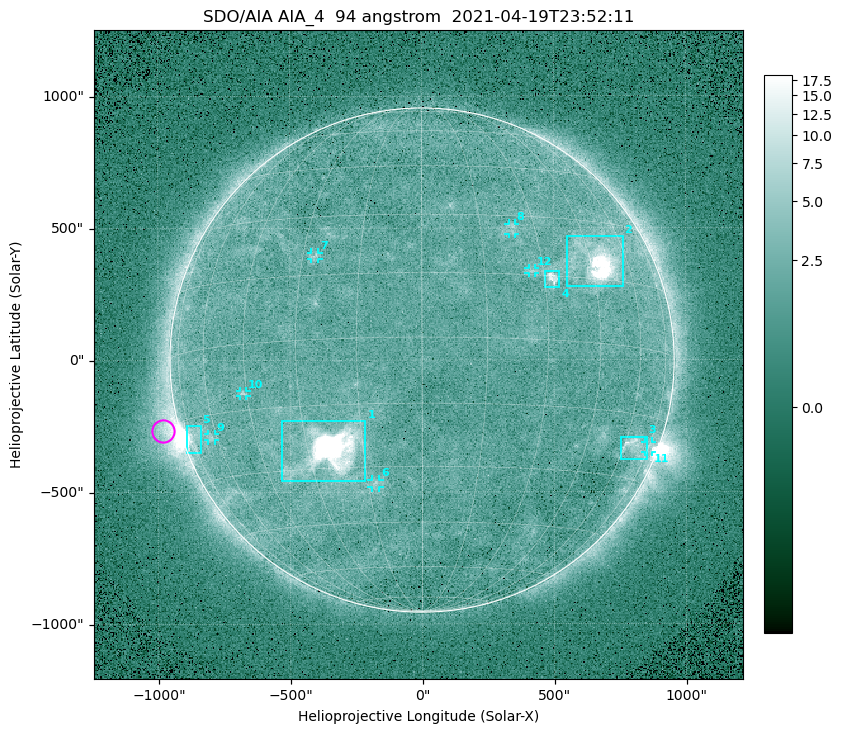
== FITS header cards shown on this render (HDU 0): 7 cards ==
TELESCOP= 'SDO/AIA '
INSTRUME= 'AIA_4   '
WAVELNTH=                   94
WAVEUNIT= 'angstrom'
DATE-OBS= '2021-04-19T23:52:11.12'
CTYPE1  = 'HPLN-TAN'
CTYPE2  = 'HPLT-TAN'

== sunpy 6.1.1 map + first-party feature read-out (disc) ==
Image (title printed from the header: SDO/AIA AIA_4  94 angstrom  2021-04-19T23:52:11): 512 x 512 px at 4.8 arcsec/px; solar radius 955 arcsec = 199 px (full disc in frame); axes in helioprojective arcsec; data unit not stated in the header (colour bar unlabelled)
Orientation: roll -0.138 deg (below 1 deg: not rotated)
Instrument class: DISC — disc imager (sunpy class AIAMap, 94 A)
Bright regions (active regions / flare kernels): reference = the median radial profile (limb darkening/brightening removed); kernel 5 px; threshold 5 sigma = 2.54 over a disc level ~1.79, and >= 1.15x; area >= 9 px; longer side >= 5 px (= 24 arcsec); searched inside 0.97 R_sun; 12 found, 12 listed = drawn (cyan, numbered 1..; 7 of them under ~33 arcsec drawn as corner ticks so the feature stays visible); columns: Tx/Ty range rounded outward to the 10 arcsec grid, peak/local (2 s.f.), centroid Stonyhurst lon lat
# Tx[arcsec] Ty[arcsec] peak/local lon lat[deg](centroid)
1 -540..-210 -460..-230 1751 -24 -26
2 550..760 280..470 36 +47 +19
3 750..850 -380..-290 4.3 +65 -22
4 460..520 270..340 6.6 +32 +14
5 -900..-840 -350..-250 6.5 -73 -19
6 -190..-160 -480..-450 2.9 -13 -34
7 -420..-390 380..410 3 -27 +20
8 330..360 470..520 2.7 +24 +27
9 -810..-780 -300..-280 2.7 -63 -20
10 -690..-660 -140..-110 3 -46 -11
11 840..870 -350..-310 3 +75 -22
12 400..430 330..350 2.8 +27 +16
Off-limb structures (1.02-1.3 R_sun): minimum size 50 px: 6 found; the strongest spans PA ~90..115 deg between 1.02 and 1.21 R_sun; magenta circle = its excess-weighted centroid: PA ~105 deg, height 1.06 R_sun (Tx ~-980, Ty ~-270 arcsec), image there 5.1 x the reference